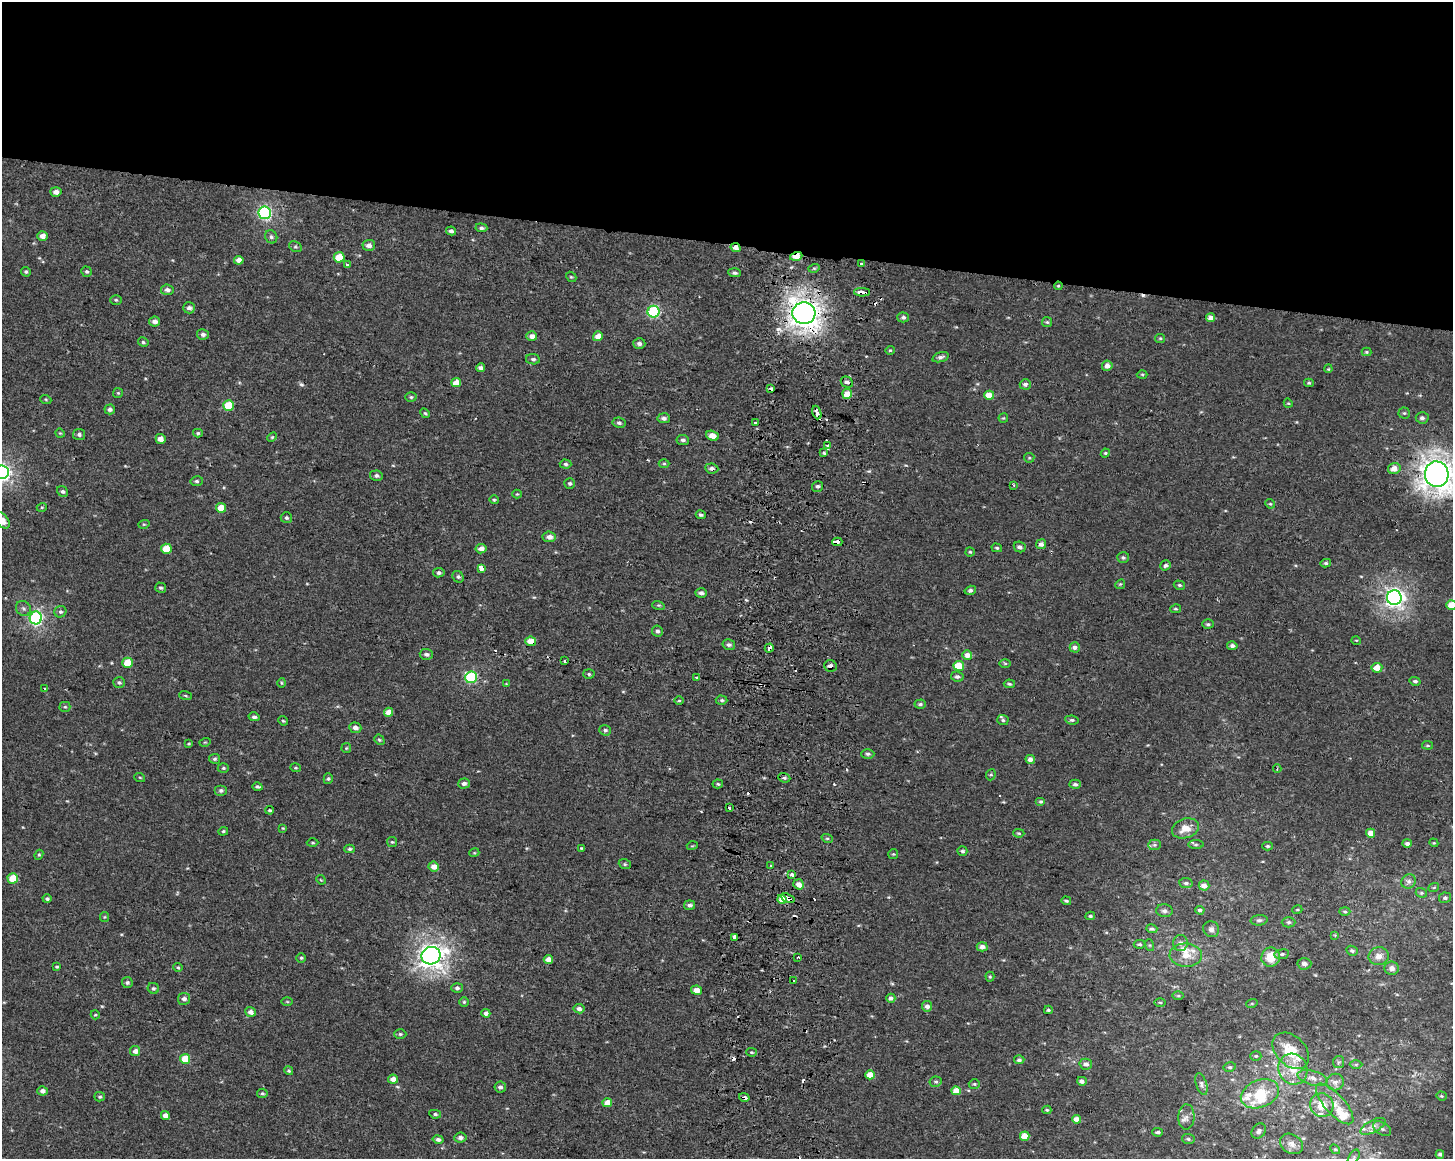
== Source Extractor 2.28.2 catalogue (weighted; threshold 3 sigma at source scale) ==
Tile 2 of 3 x 4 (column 2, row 1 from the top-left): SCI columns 1775-3225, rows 3476-4632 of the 4943 x 4643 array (HDU 1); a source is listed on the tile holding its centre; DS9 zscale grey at full resolution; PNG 1455 x 1161 px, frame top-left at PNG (2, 2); each listed source drawn as its Kron ellipse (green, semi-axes under 4 px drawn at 4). Shown black and unused: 21% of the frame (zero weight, under 2 of 3 exposures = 2% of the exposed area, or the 3 px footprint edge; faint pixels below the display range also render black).
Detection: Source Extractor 2.28.2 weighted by HDU 2 'WHT'; one run over the whole footprint, this tile lists its part. Background 1.53e-04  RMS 0.0035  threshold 0.0158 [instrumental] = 3 sigma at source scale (4.5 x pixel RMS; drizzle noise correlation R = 1.50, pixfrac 1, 0.0396/0.0396 arcsec/px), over >= 5 px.
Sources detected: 356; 1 too faint to see at this stretch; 21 cosmic-ray / hot-pixel residue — neither listed nor drawn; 15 inside a brighter listed object's ellipse — not listed separately; the other 319 listed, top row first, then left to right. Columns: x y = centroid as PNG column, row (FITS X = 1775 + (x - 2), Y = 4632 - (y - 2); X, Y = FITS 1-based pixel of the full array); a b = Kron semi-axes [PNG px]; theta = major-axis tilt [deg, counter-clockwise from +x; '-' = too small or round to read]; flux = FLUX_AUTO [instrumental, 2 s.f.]
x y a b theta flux
56 192 5 5 - 1.7
265 213 6 6 - 57
481 228 6 4 -5 0.83
451 231 5 4 - 0.97
42 236 5 5 - 2.2
271 237 7 6 - 0.73
369 245 6 5 - 1.5
295 247 7 5 -31 0.6
736 247 5 4 - 2.6
796 256 6 4 18 6.1
339 257 5 5 - 8.5
239 260 4 4 - 2.3
861 264 4 3 - 1.9
347 265 3 3 - 0.97
814 268 6 3 17 0.46
26 272 5 4 - 0.59
87 272 5 5 - 0.7
734 273 6 4 -6 0.78
571 277 6 4 -41 0.46
1058 286 4 4 - 0.38
167 290 6 5 - 1.3
862 292 8 3 -2 12
116 300 6 5 - 0.49
189 308 6 5 - 1.2
654 312 6 6 - 39
804 313 11 11 - 350
903 317 6 5 - 0.86
1211 318 4 4 - 2.3
155 321 5 5 - 1.4
1047 322 5 5 - 0.49
203 334 6 5 - 0.99
532 336 5 5 - 2
598 336 5 5 - 3
1160 338 5 4 - 0.42
143 342 5 4 - 0.56
639 343 6 5 - 1.2
890 350 4 4 - 0.38
1366 352 5 4 - 0.43
940 357 9 4 17 0.97
533 359 7 5 -9 0.75
1107 366 5 5 - 1.9
480 368 4 4 - 1.1
1328 369 4 3 - 0.33
1142 374 5 3 - 0.39
847 382 6 5 - 1.2
456 383 5 4 - 4.2
1309 383 5 4 - 0.48
1025 384 5 5 - 1.2
771 388 4 3 - 3
118 393 5 5 - 0.38
847 394 5 5 - 4.6
989 395 5 4 - 5.2
411 397 5 5 - 0.55
46 400 6 3 -20 0.41
1288 403 5 3 - 0.34
229 405 5 5 - 11
110 409 5 5 - 1
425 413 5 4 - 0.5
817 413 7 3 -71 5.2
1404 413 5 5 - 0.55
664 418 6 5 - 1.1
1003 418 5 4 - 0.37
1422 418 6 5 - 0.99
619 423 6 5 - 0.89
755 423 3 2 - 0.75
60 433 5 4 - 0.34
198 433 5 4 - 0.54
79 434 6 5 - 0.91
712 436 6 4 -22 3.3
272 437 5 3 - 0.4
161 439 5 5 - 2.5
683 440 6 5 - 0.87
827 445 4 4 - 0.99
824 453 3 3 - 2.2
1105 453 5 4 - 0.45
1029 458 5 5 - 0.46
565 464 6 4 -3 0.73
664 464 5 3 - 0.45
712 468 6 5 - 1.1
1394 468 6 5 - 3.2
2 472 7 6 - 92
1437 474 13 12 - 390
376 476 6 5 - 0.88
197 481 6 5 - 0.72
570 483 5 5 - 0.68
1014 485 3 2 - 0.43
818 486 5 5 - 0.76
62 491 6 5 - 0.8
517 494 4 4 - 0.38
494 500 4 4 - 0.45
1270 504 5 4 - 0.43
42 507 5 3 - 0.35
221 508 5 5 - 5.1
701 515 5 4 - 0.71
286 518 5 5 - 0.65
2 520 9 6 -53 2.6
144 524 6 3 17 0.41
549 537 6 5 - 1.8
837 542 5 3 - 5.9
1041 544 5 5 - 1.4
1020 547 6 5 - 1.3
997 548 5 4 - 0.52
166 549 5 5 - 7
481 549 5 4 - 1.8
970 552 4 4 - 0.45
1123 557 6 5 - 0.8
1326 563 5 4 - 0.64
1165 565 5 5 - 0.82
481 568 4 3 - 5.9
439 573 5 4 - 0.78
458 577 6 5 - 0.67
1120 584 5 4 - 0.42
1179 585 6 4 -15 0.62
161 588 5 5 - 0.59
970 590 6 4 18 0.86
701 593 6 4 -5 1.1
1394 598 7 7 - 140
658 605 6 4 -17 0.48
1452 605 5 4 - 5.1
23 608 8 7 - 1.1
1176 609 5 4 - 0.49
60 612 6 5 - 0.78
36 618 6 6 - 65
1208 624 6 4 -3 0.58
657 631 5 5 - 0.9
1356 640 5 3 - 0.29
531 641 5 4 - 4.8
729 644 6 5 - 0.98
1232 646 5 4 - 1.1
1075 647 5 5 - 1.4
769 648 5 3 - 2.5
426 654 6 5 - 0.99
967 655 5 5 - 2.3
565 661 3 3 - 0.68
127 663 5 5 - 7.1
1005 663 6 4 -1 0.46
831 666 6 6 - 1.1
959 666 5 5 - 6.4
1377 668 5 5 - 4.2
589 674 5 5 - 0.58
471 677 6 6 - 33
957 677 6 5 - 1
696 678 4 3 - 0.79
1415 681 5 4 - 0.78
119 683 6 5 - 0.74
281 683 5 3 - 0.35
506 684 4 4 - 0.33
1009 684 5 4 - 0.59
45 689 4 3 - 0.54
186 696 6 3 -19 0.4
722 700 6 4 -2 0.61
679 701 5 3 - 0.36
920 704 6 4 3 0.78
65 707 5 5 - 0.48
388 712 4 4 - 3.6
254 717 5 4 - 0.91
1003 720 6 5 - 0.67
1072 720 7 4 -8 0.68
283 721 5 4 - 0.46
355 728 6 5 - 1.5
605 730 6 5 - 0.71
379 740 6 4 -41 0.54
205 742 5 3 - 0.33
189 744 4 3 - 0.36
1427 745 5 3 - 0.44
346 748 5 5 - 0.4
868 754 6 5 - 0.78
215 759 5 5 - 0.63
1030 759 5 4 - 1.6
223 768 5 4 - 0.51
295 768 5 3 - 0.4
1277 768 4 3 - 0.45
991 775 6 4 67 0.56
140 778 5 3 - 0.33
784 778 6 4 -20 0.71
328 779 5 4 - 0.54
464 783 6 5 - 1.1
718 784 5 4 - 0.52
1075 784 6 4 1 0.86
257 787 5 3 - 0.65
221 790 6 5 - 0.88
1041 801 5 4 - 0.58
729 808 3 3 - 2
270 810 4 3 - 0.47
283 828 4 4 - 0.33
1185 828 14 9 17 4
223 831 5 4 - 0.48
1019 833 6 4 -2 0.48
1371 833 4 4 - 4
827 838 6 3 -18 0.49
392 842 5 5 - 0.46
312 843 6 3 -1 0.36
1407 843 5 4 - 1
1434 843 4 3 - 0.31
1154 845 6 5 - 0.63
1196 845 8 3 0 0.5
692 846 5 3 - 0.35
1267 846 5 4 - 0.55
581 848 4 3 - 0.4
350 849 5 4 - 0.58
962 851 5 4 - 0.71
474 853 5 3 - 0.33
893 854 5 5 - 0.4
39 855 5 4 - 0.48
625 864 6 4 -21 0.56
771 865 3 2 - 0.3
434 867 5 5 - 2.9
792 875 3 3 - 1.9
13 878 5 5 - 7.8
321 880 5 4 - 0.37
1408 881 7 7 - 1.2
1186 883 6 5 - 0.87
799 884 5 4 - 2.3
1204 886 5 5 - 2.3
1434 887 5 3 - 0.34
1421 893 6 4 -20 0.53
787 898 7 3 -22 6.2
1445 898 6 5 - 0.81
47 899 4 4 - 0.65
782 899 4 4 - 4.5
1066 901 5 3 - 0.53
690 905 5 4 - 1
1200 910 4 4 - 0.92
1297 910 5 3 - 0.34
1164 911 8 6 -5 1
1345 912 5 4 - 0.57
1090 916 5 4 - 0.54
104 917 5 4 - 0.34
1259 920 8 5 6 0.92
1289 922 7 5 0 0.65
1152 929 5 4 - 0.65
1211 929 8 7 - 1.4
1335 935 4 4 - 0.32
735 937 4 4 - 7.8
1180 943 8 7 - 1.4
1140 944 6 4 -1 0.59
1149 945 6 4 -71 0.44
982 947 5 4 - 1.8
1352 951 6 4 -26 0.71
1282 954 7 5 9 0.78
1186 955 16 11 -3 5.1
431 956 9 8 - 220
1379 956 10 9 - 2.5
798 957 3 2 - 0.51
1271 957 10 9 - 6.8
301 958 4 4 - 0.47
548 959 5 4 - 2.7
1304 964 7 6 - 1.2
57 967 4 3 - 0.46
178 967 4 4 - 0.43
1392 968 7 6 - 1.7
990 977 5 4 - 0.45
794 981 3 3 - 0.75
127 982 5 5 - 0.71
153 988 6 5 - 0.68
457 988 5 5 - 0.9
696 990 5 4 - 2.6
1178 996 6 4 0 0.48
891 998 4 4 - 1.5
184 999 6 6 - 1.5
287 1002 5 3 - 0.37
464 1002 5 5 - 0.5
1160 1002 6 4 -1 0.45
1252 1003 6 3 19 0.39
927 1006 5 5 - 1.7
579 1009 5 4 - 1.3
1048 1010 4 3 - 0.48
250 1012 5 4 - 1.6
486 1013 4 4 - 1.5
95 1015 5 4 - 0.42
400 1034 6 5 - 0.65
135 1051 5 5 - 1.6
1291 1051 21 14 -45 9.5
751 1052 5 4 - 0.43
1256 1056 5 4 - 0.48
185 1059 5 5 - 8.4
1019 1060 5 4 - 0.98
1339 1062 6 5 - 0.63
1086 1064 6 5 - 1.3
1356 1065 6 4 1 0.57
1230 1067 6 4 11 0.64
1293 1069 16 14 -63 6.5
289 1071 5 4 - 0.55
870 1075 5 4 - 4.6
1313 1078 15 7 -15 2.4
393 1079 5 4 - 2.4
1082 1081 5 4 - 1.3
936 1082 6 5 - 0.6
1335 1082 9 8 - 2
974 1084 5 4 - 0.54
1201 1084 11 5 -73 1.1
500 1087 6 5 - 1.1
43 1091 5 4 - 1.5
956 1091 5 4 - 4.2
262 1093 5 4 - 0.61
1260 1094 20 13 22 10
1441 1096 5 4 - 0.5
100 1097 5 4 - 0.6
744 1097 5 3 - 8.2
607 1103 4 4 - 4.4
1335 1104 26 10 -48 5.1
1322 1105 12 11 - 5.4
1047 1110 4 3 - 0.43
435 1114 6 4 -10 0.72
165 1115 4 4 - 2.4
1186 1117 12 8 89 1.8
1076 1119 4 4 - 2.4
1373 1126 14 6 28 1.8
1382 1129 10 6 -32 1.1
1259 1131 8 6 50 1.2
1158 1132 5 3 - 0.76
1025 1136 5 4 - 4.1
460 1138 6 5 - 1.3
438 1139 5 4 - 1.1
1188 1139 6 5 - 0.66
1291 1144 12 9 -33 2.6
1335 1149 5 4 - 0.49
1440 1154 4 4 - 1
1354 1157 8 5 60 0.82
Overlapping masked pixels (flux is a lower limit): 17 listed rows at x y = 736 247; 796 256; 1058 286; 862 292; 804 313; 771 388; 817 413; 712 468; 837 542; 531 641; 769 648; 831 666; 792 875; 799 884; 787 898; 735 937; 744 1097
Isophote crosses this tile's border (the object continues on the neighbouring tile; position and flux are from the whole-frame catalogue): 5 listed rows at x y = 2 472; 1437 474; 2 520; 1452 605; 1354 1157